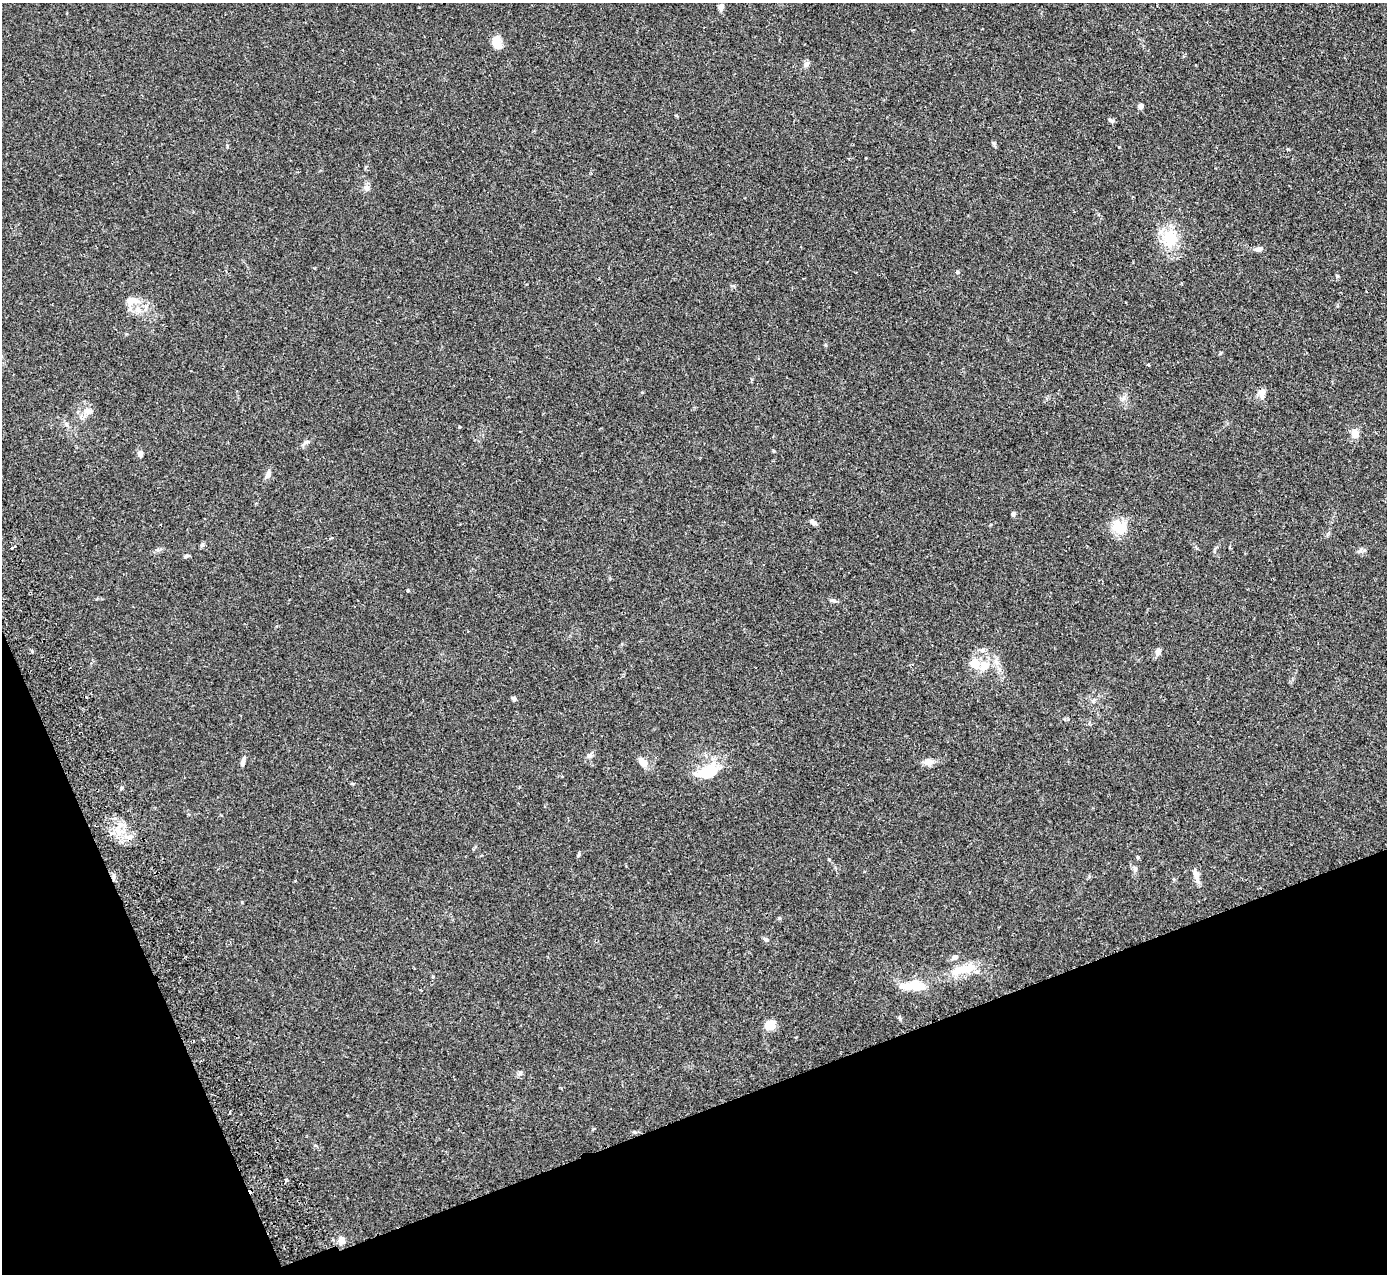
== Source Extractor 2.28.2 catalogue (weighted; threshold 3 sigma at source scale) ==
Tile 14 of 4 x 4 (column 2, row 4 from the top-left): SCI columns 1440-2824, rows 181-1452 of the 5648 x 5578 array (HDU 1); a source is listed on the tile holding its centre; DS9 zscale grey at full resolution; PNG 1389 x 1276 px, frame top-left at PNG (2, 3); no overlay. Shown black and unused: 19% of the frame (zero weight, under 2 of 3 exposures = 3% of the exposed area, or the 3 px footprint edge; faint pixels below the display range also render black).
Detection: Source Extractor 2.28.2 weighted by HDU 2 'WHT'; one run over the whole footprint, this tile lists its part. Background 0.0538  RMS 0.0051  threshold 0.0229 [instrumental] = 3 sigma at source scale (4.5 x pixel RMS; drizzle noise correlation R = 1.50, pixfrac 1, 0.05/0.05 arcsec/px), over >= 5 px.
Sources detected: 53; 3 cosmic-ray / hot-pixel residue — not listed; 1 inside a brighter listed object's ellipse — not listed separately; the other 49 listed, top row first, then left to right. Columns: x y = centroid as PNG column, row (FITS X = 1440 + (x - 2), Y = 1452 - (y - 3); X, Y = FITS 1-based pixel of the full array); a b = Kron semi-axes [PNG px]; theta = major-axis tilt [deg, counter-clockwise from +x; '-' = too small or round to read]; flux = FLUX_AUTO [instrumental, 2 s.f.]
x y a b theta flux
721 6 9 6 64 1.9
497 42 14 8 -74 7.2
806 64 9 6 60 1.4
1141 106 4 4 - 4.4
1111 120 9 5 -25 0.93
366 188 8 7 - 1.8
1170 238 24 18 88 16
1259 249 8 5 11 2.3
957 272 5 4 - 0.71
131 300 15 9 10 4.2
138 309 11 8 -16 4
825 345 5 4 - 0.51
1148 364 3 3 - 1.2
1262 392 11 10 - 2.9
88 411 11 8 -6 3.4
459 427 4 3 - 0.4
1355 434 9 7 -76 5.4
307 442 6 4 19 0.83
140 454 7 5 -88 2.8
268 475 11 6 69 1.7
1013 514 5 5 - 0.98
814 522 9 5 -33 1.7
1120 527 21 16 -21 10
331 538 4 3 - 0.57
11 548 3 3 - 1.1
186 556 7 4 21 0.9
408 590 4 3 - 0.66
833 600 10 4 -17 1.1
1158 651 9 7 76 2
974 663 14 12 -35 7.7
513 698 6 5 - 0.97
589 756 7 6 - 1.4
243 762 10 5 79 2
643 762 15 8 -52 3.5
929 762 11 9 13 2.9
706 773 24 14 17 16
118 832 8 6 -21 3
129 837 8 6 22 2
1138 858 4 4 - 0.71
1135 869 7 6 - 1.2
1196 876 18 6 -77 3.4
766 939 7 5 -20 1.2
955 957 6 5 - 2
965 969 30 12 13 11
914 986 30 11 3 12
900 1018 6 4 -71 0.65
770 1025 11 9 33 7
520 1073 8 6 49 1.2
341 1241 11 9 83 2.6
Unlisted compact peaks at least as high as the median listed source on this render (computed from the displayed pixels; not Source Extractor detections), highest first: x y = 779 918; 1337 276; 993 143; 1119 147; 121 788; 242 902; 829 859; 32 651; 579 853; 1360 551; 774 451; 202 545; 996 662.